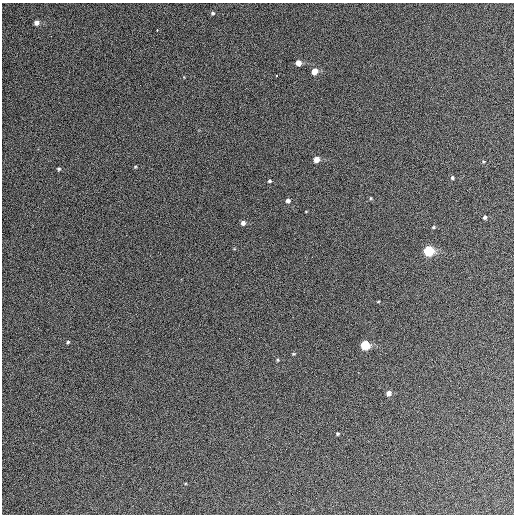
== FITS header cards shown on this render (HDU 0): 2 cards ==
NAXIS1  =                  512 / Axis length
NAXIS2  =                  512 / Axis length

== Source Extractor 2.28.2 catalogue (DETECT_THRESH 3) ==
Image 512 x 512 px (HDU 0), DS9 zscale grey, 1 PNG px = 1 image px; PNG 516 x 516 px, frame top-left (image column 1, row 512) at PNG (2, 3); no overlay
Background 494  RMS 23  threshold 68.6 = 3 sigma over >= 5 px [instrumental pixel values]
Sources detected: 27; all 27 listed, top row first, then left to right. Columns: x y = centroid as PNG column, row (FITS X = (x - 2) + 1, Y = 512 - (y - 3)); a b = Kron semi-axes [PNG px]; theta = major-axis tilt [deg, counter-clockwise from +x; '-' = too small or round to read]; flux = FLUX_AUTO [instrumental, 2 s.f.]
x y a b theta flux
213 13 5 4 - 2500
36 23 5 5 - 7000
157 30 3 2 - 2800
51 36 2 2 - 1200
298 63 5 5 - 12000
315 71 6 5 - 16000
276 76 3 3 - 8000
317 159 5 4 - 14000
135 167 4 3 - 1500
59 169 5 4 - 2100
452 178 5 4 - 2800
269 181 4 3 - 2300
371 198 5 3 - 1400
288 201 4 4 - 4900
306 211 4 2 - 970
485 217 4 4 - 3500
243 223 5 5 - 5500
433 227 5 4 - 1800
429 251 6 5 - 110000
312 257 2 2 - 780
378 301 5 3 - 1300
68 342 4 4 - 1900
365 345 5 5 - 62000
294 354 5 3 - 1400
278 360 4 4 - 1700
389 393 5 4 - 8100
337 434 4 3 - 1900